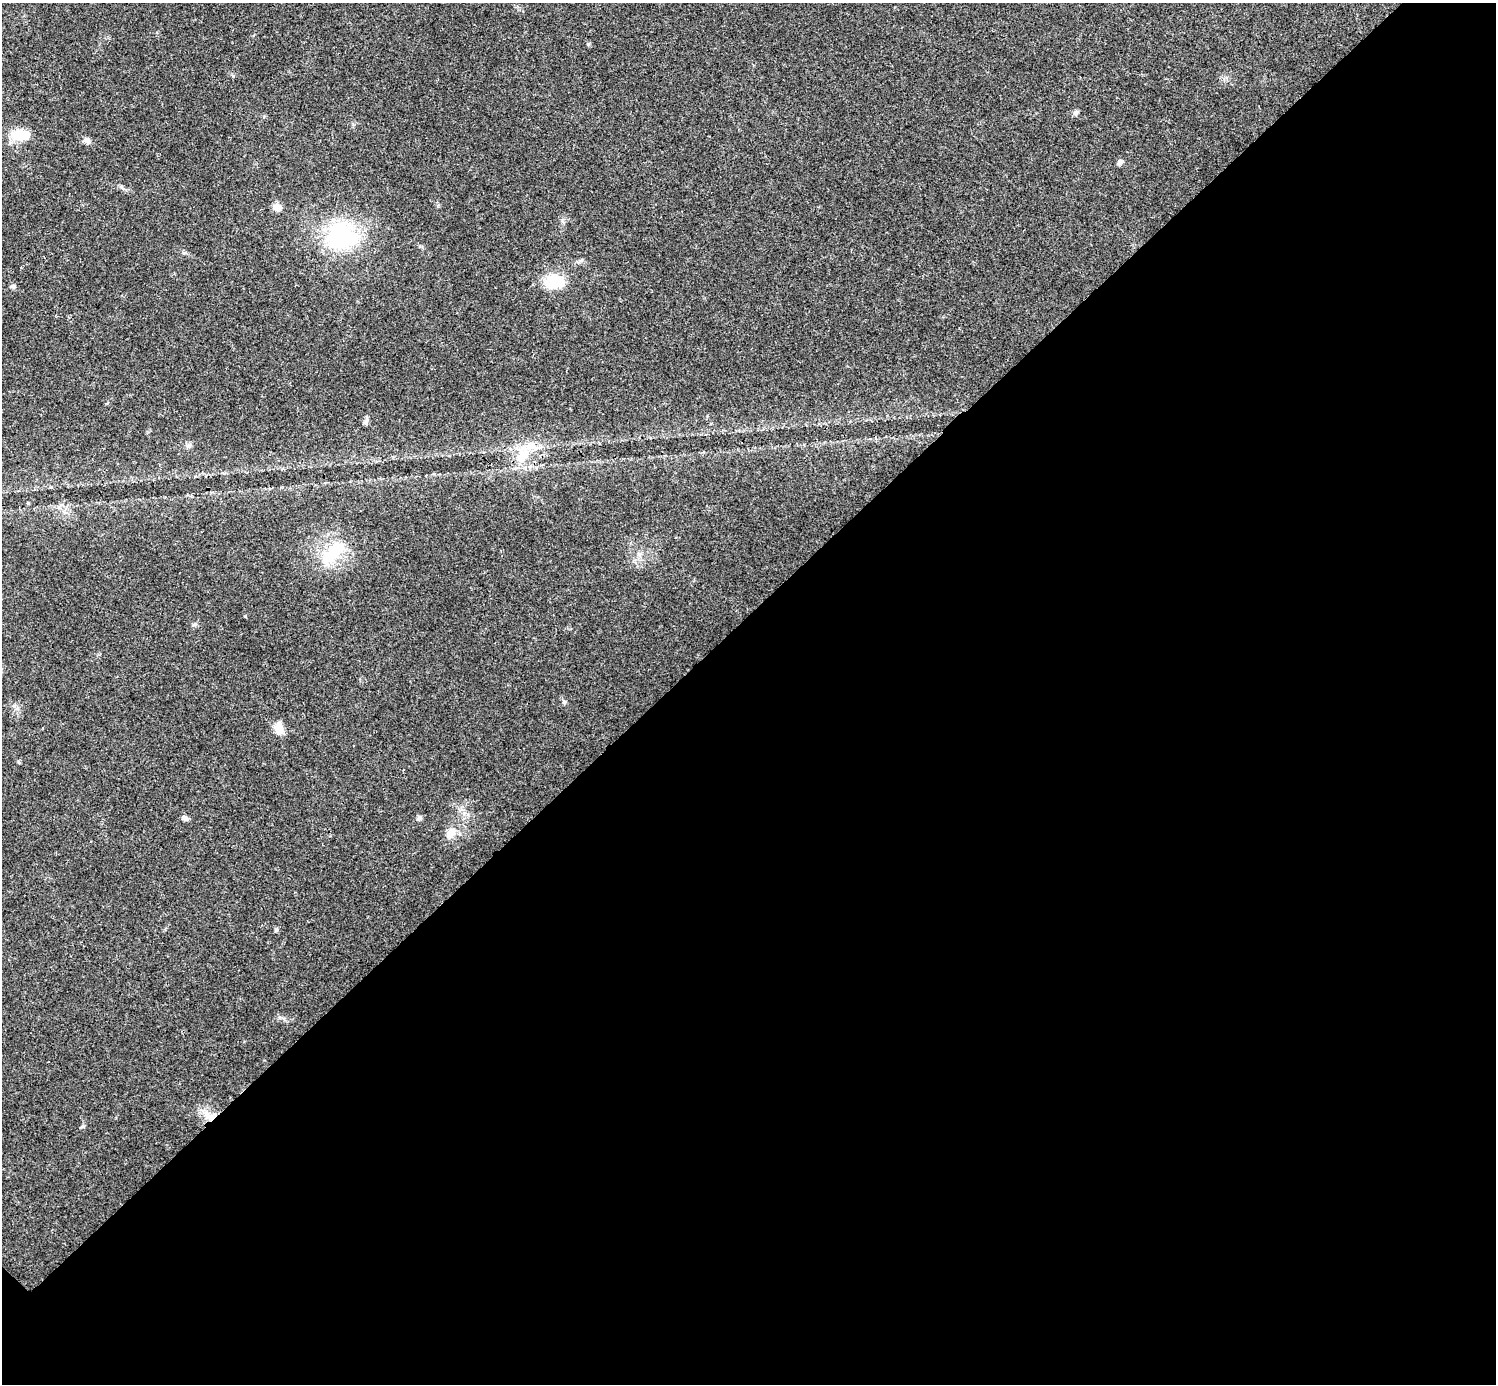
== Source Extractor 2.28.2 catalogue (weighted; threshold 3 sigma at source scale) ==
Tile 12 of 4 x 4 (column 4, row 3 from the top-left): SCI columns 4486-5979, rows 1541-2922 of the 5986 x 5986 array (HDU 1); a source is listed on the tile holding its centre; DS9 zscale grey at full resolution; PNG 1498 x 1386 px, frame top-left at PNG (2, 3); no overlay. Shown black and unused: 55% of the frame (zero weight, under 3 of 4 exposures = <1% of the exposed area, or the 3 px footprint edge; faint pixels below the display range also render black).
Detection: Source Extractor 2.28.2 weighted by HDU 2 'WHT'; one run over the whole footprint, this tile lists its part. Background 0.0221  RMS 0.0041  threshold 0.0185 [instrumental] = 3 sigma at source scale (4.5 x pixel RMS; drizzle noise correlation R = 1.50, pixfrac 1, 0.05/0.05 arcsec/px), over >= 5 px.
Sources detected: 24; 2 inside a brighter listed object's ellipse — not listed separately; the other 22 listed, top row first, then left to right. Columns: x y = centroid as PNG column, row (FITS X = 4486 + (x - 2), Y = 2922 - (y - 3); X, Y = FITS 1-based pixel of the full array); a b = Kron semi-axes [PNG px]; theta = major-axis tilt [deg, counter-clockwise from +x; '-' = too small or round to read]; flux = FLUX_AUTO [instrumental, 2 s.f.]
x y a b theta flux
588 44 5 5 - 0.61
1076 112 8 6 68 0.9
21 135 23 13 -3 9.6
87 141 9 7 -33 1.6
1120 162 6 5 - 1.6
123 188 11 3 -35 0.78
277 207 9 7 2 3.4
341 236 30 25 12 48
554 282 21 16 10 14
13 286 7 6 - 0.89
366 422 9 6 67 1.1
188 445 8 6 43 1.3
523 455 25 13 63 9.9
28 503 4 3 - 0.45
333 553 39 18 44 17
564 702 5 5 - 0.63
278 729 13 10 -45 4.3
185 818 8 6 -22 1.4
419 818 7 6 - 1.1
451 833 18 11 55 4.5
276 930 6 5 - 0.63
209 1116 18 10 -35 5.7
Overlapping masked pixels (flux is a lower limit): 1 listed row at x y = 209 1116
Unlisted compact peaks at least as high as the median listed source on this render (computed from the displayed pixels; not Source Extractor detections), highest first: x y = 245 616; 83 1126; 233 76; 195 624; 582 260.